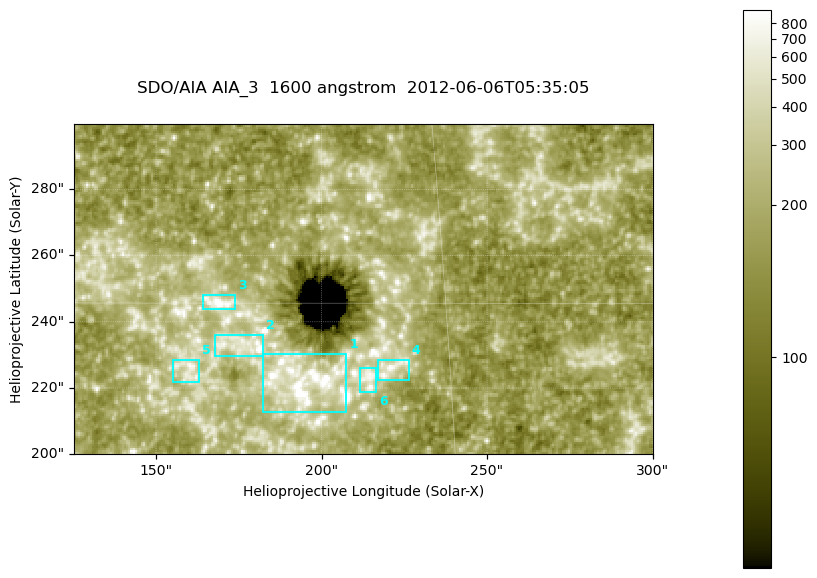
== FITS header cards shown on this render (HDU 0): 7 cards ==
TELESCOP= 'SDO/AIA '
INSTRUME= 'AIA_3   '
WAVELNTH=                 1600
WAVEUNIT= 'angstrom'
DATE-OBS= '2012-06-06T05:35:05.12'
CTYPE1  = 'HPLN-TAN'
CTYPE2  = 'HPLT-TAN'

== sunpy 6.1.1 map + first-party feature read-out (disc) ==
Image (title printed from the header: SDO/AIA AIA_3  1600 angstrom  2012-06-06T05:35:05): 287 x 164 px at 0.609 arcsec/px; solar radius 946 arcsec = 1552 px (partial field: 0.6% of the solar disc is inside the frame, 100% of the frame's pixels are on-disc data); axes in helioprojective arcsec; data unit not stated in the header (colour bar unlabelled)
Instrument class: DISC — disc imager (sunpy class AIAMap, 1600 A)
Bright regions (active regions / flare kernels): reference = the on-disc median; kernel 3 px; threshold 5 sigma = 320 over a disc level ~178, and >= 1.15x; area >= 47 px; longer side >= 3 px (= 1.8 arcsec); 6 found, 6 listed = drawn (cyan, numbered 1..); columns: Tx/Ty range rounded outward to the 2 arcsec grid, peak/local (2 s.f.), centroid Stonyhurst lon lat
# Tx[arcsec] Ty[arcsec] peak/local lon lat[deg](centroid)
1 182..208 212..232 9.8 +12 +14
2 168..184 230..236 5.9 +11 +14
3 164..174 244..248 7.9 +11 +15
4 216..226 222..230 4.5 +14 +14
5 154..164 222..230 4 +10 +14
6 210..218 218..226 4.2 +13 +14